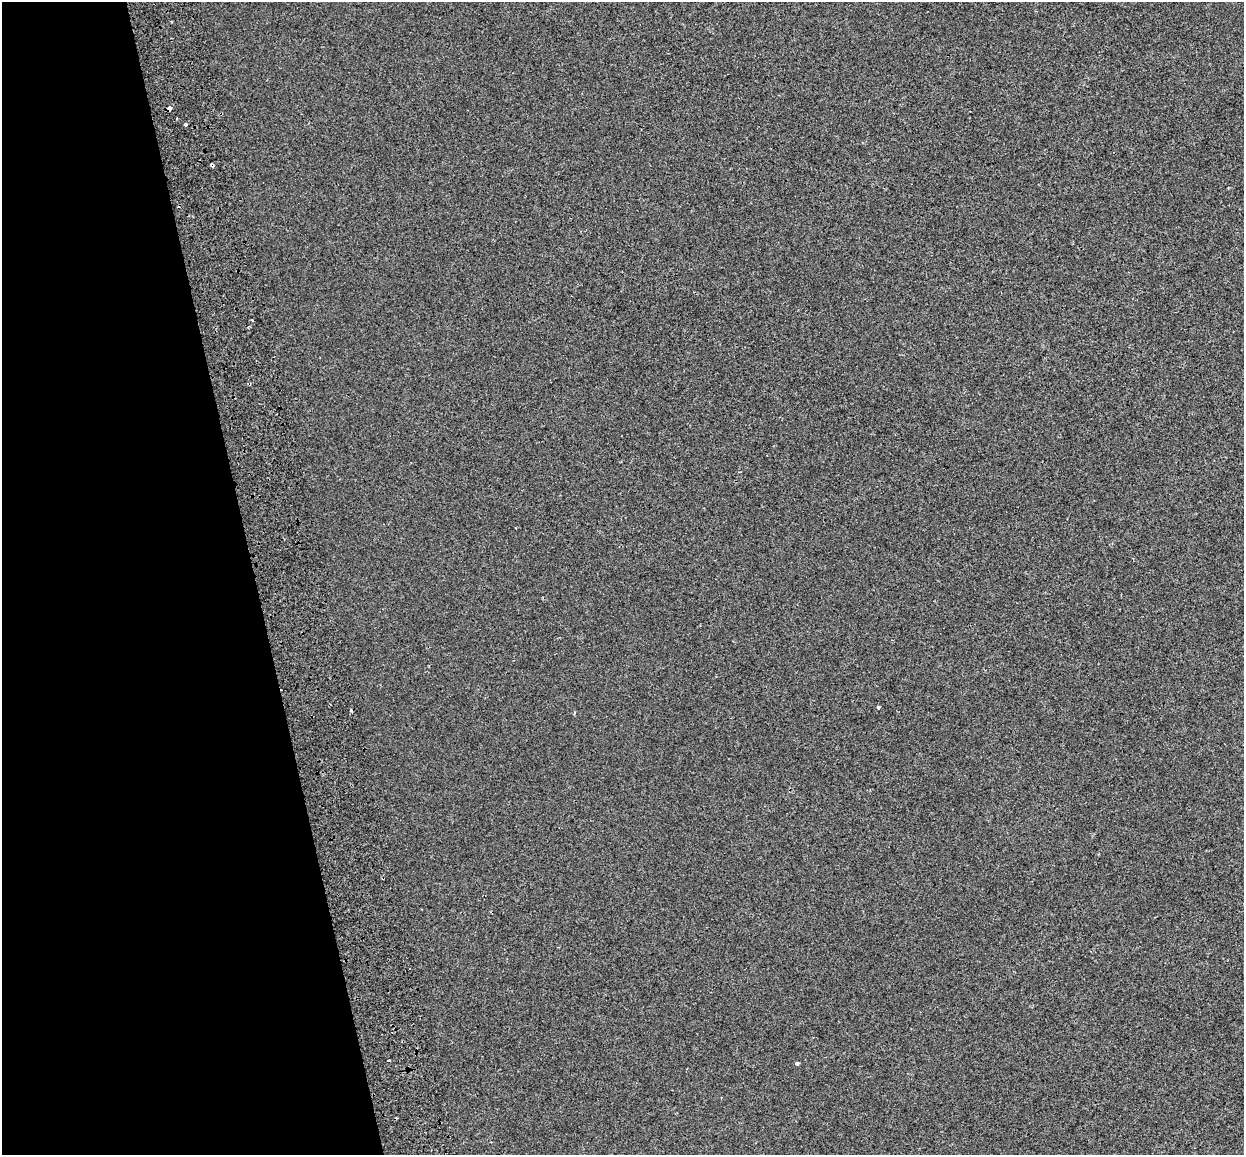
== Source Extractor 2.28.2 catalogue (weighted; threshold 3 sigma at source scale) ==
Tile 5 of 4 x 4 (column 1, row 2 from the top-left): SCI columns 86-1327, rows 2480-3632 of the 5138 x 4912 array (HDU 1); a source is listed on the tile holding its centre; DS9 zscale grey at full resolution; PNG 1246 x 1157 px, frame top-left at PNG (2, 2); no overlay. Shown black and unused: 20% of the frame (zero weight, under 2 of 3 exposures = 7% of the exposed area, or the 3 px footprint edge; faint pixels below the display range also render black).
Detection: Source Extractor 2.28.2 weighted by HDU 2 'WHT'; one run over the whole footprint, this tile lists its part. Background -5.73e-04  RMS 0.0045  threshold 0.0204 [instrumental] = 3 sigma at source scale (4.5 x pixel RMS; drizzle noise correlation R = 1.50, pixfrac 1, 0.0396/0.0396 arcsec/px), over >= 5 px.
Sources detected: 11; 1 cosmic-ray / hot-pixel residue — not listed; the other 10 listed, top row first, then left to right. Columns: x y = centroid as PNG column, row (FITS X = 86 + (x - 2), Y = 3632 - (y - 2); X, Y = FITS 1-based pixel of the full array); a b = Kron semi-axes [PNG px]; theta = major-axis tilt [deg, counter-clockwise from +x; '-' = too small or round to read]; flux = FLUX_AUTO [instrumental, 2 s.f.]
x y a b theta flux
172 22 3 3 - 0.68
169 108 4 3 - 4.6
186 125 3 3 - 1.6
212 165 4 3 - 1.2
252 320 3 2 - 0.47
878 707 3 3 - 1.6
574 713 5 3 - 0.45
383 878 3 2 - 0.55
389 1061 3 3 - 4.2
797 1063 3 3 - 2.6
Overlapping masked pixels (flux is a lower limit): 3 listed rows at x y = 169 108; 212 165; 383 878